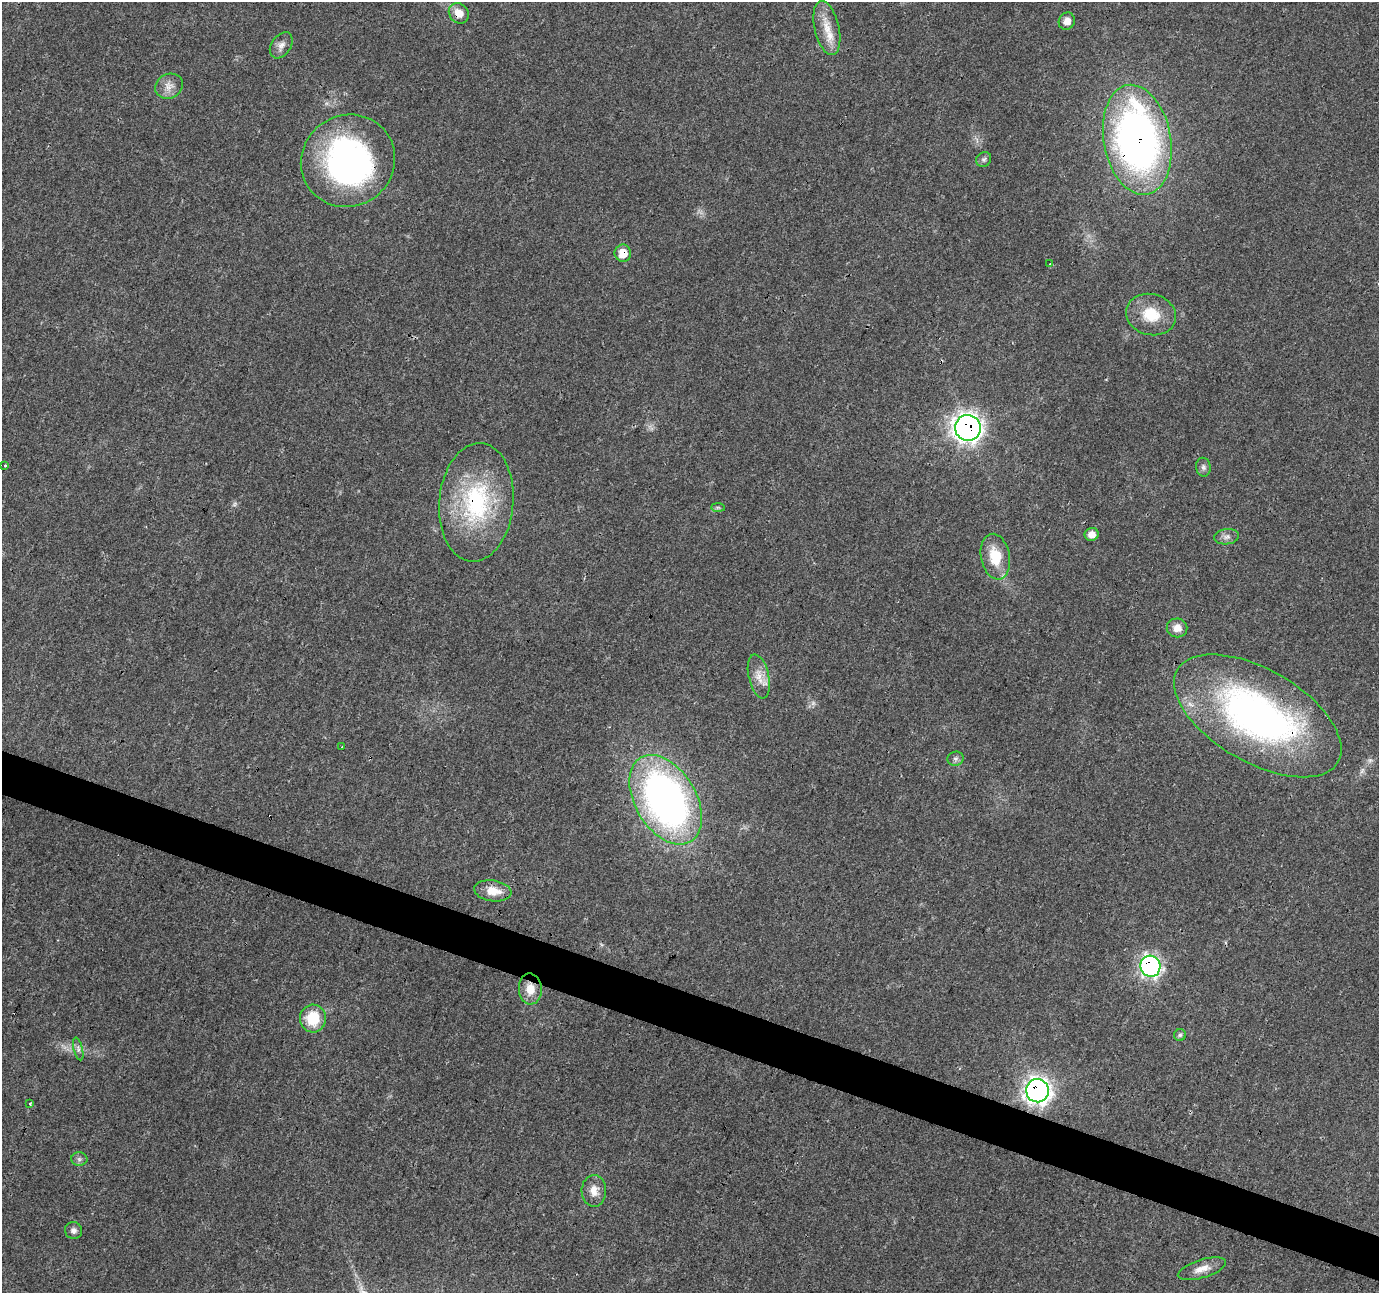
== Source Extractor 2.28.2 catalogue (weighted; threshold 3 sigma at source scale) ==
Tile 6 of 4 x 4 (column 2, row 2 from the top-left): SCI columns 1378-2754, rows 2792-4082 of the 5511 x 5649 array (HDU 1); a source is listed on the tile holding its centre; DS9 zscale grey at full resolution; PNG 1381 x 1295 px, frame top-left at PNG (2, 2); each listed source drawn as its Kron ellipse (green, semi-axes under 4 px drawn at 4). Shown black and unused: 3% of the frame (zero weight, under 3 of 4 exposures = <1% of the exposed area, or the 3 px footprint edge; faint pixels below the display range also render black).
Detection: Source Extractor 2.28.2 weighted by HDU 2 'WHT'; one run over the whole footprint, this tile lists its part. Background 0.0285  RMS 0.0034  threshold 0.0154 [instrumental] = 3 sigma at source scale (4.5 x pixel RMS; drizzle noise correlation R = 1.50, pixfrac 1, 0.0396/0.0396 arcsec/px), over >= 5 px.
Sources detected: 41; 2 too faint to see at this stretch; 1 inside a brighter object's white glare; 1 cosmic-ray / hot-pixel residue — neither listed nor drawn; the other 37 listed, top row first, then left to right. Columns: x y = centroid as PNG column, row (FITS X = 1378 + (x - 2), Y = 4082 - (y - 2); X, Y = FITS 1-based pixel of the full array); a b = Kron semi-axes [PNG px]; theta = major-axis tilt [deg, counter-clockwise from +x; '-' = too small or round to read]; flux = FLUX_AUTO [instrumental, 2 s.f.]
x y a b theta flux
459 13 11 9 -49 4.1
1067 21 9 8 - 2.5
827 28 27 12 -77 6.9
281 45 14 9 55 2.2
169 86 14 12 28 3.2
1137 140 56 33 -80 180
984 159 8 7 - 0.93
348 161 48 45 34 97
623 253 8 8 - 5.2
1050 264 3 3 - 0.46
1151 315 25 20 -14 11
968 428 13 13 - 210
5 466 3 3 - 0.81
1203 467 9 7 -80 1.1
476 502 59 37 85 44
718 507 7 4 -1 0.63
1092 534 7 6 - 2.5
1227 537 12 7 8 1.7
995 557 23 14 -79 10
1177 628 10 9 - 3
759 676 22 10 -77 4.4
1258 716 93 46 -30 140
342 747 2 2 - 0.31
956 759 8 7 - 1.1
666 800 49 30 -59 180
493 891 19 10 -8 5.9
1150 966 10 10 - 100
530 989 15 11 -87 5.2
313 1019 14 13 - 11
1180 1035 6 6 - 0.68
78 1049 11 4 -76 1.2
1037 1091 11 11 - 200
29 1104 3 3 - 2.5
79 1159 8 6 0 1
594 1191 16 12 -88 3.8
73 1230 9 8 - 1.4
1202 1269 25 9 17 3.9
Overlapping masked pixels (flux is a lower limit): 9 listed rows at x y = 459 13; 1137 140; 623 253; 968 428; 476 502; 1258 716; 1150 966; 530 989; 1037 1091